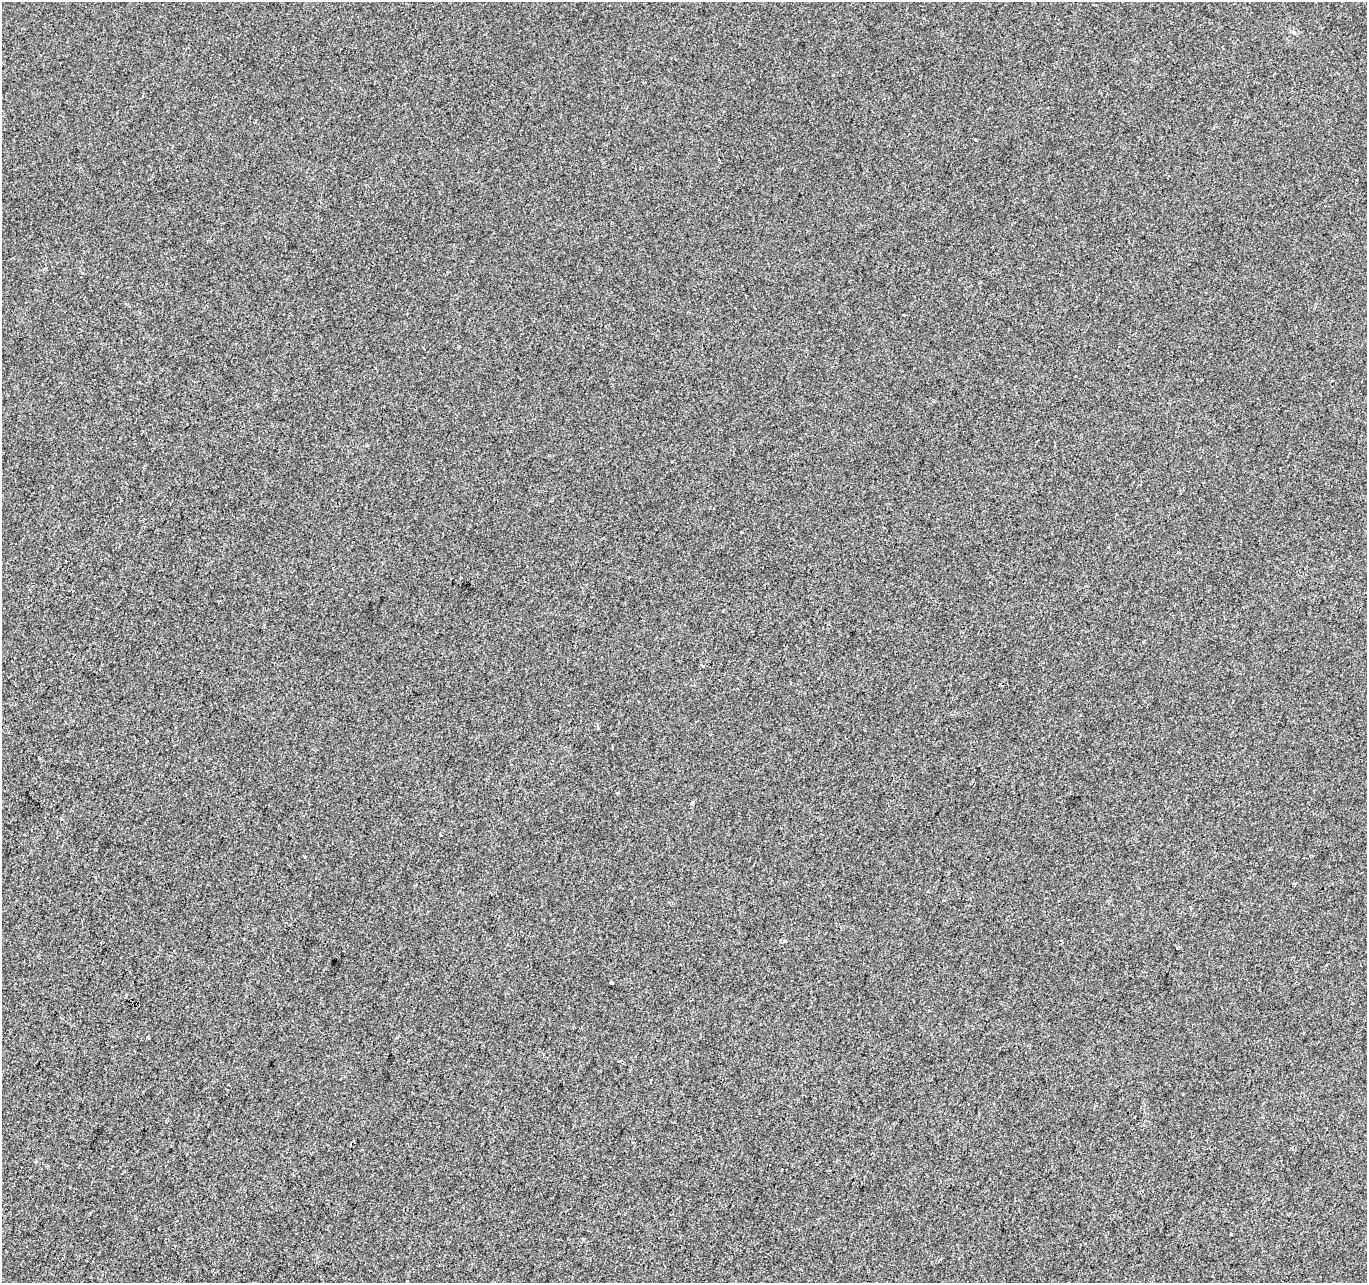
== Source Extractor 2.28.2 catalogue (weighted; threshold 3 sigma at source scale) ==
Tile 7 of 4 x 4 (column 3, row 2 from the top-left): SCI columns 2740-4104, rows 2840-4120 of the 5470 x 5615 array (HDU 1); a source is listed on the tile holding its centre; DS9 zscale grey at full resolution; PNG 1369 x 1285 px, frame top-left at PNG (2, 2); no overlay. Shown black and unused: <1% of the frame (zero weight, under 2 of 3 exposures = <1% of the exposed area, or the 3 px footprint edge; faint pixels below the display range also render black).
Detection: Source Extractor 2.28.2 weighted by HDU 2 'WHT'; one run over the whole footprint, this tile lists its part. Background 1.71e-04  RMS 0.0042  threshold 0.0189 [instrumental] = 3 sigma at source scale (4.5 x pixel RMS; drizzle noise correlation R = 1.50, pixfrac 1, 0.0396/0.0396 arcsec/px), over >= 5 px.
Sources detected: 10; all 10 listed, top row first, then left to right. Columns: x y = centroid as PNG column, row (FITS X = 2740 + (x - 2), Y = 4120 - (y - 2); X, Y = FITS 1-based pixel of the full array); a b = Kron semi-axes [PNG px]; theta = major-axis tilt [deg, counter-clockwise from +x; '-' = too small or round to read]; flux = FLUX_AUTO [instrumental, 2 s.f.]
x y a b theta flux
975 140 3 3 - 0.32
905 315 2 2 - 0.4
703 666 3 3 - 1
597 726 5 4 - 0.7
692 803 4 3 - 0.84
441 835 3 2 - 0.45
304 857 3 3 - 1.6
943 900 3 3 - 3.2
612 982 3 3 - 0.57
148 1037 4 2 - 0.46
Unlisted compact peaks at least as high as the median listed source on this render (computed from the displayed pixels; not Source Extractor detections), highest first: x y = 1231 1234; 741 532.